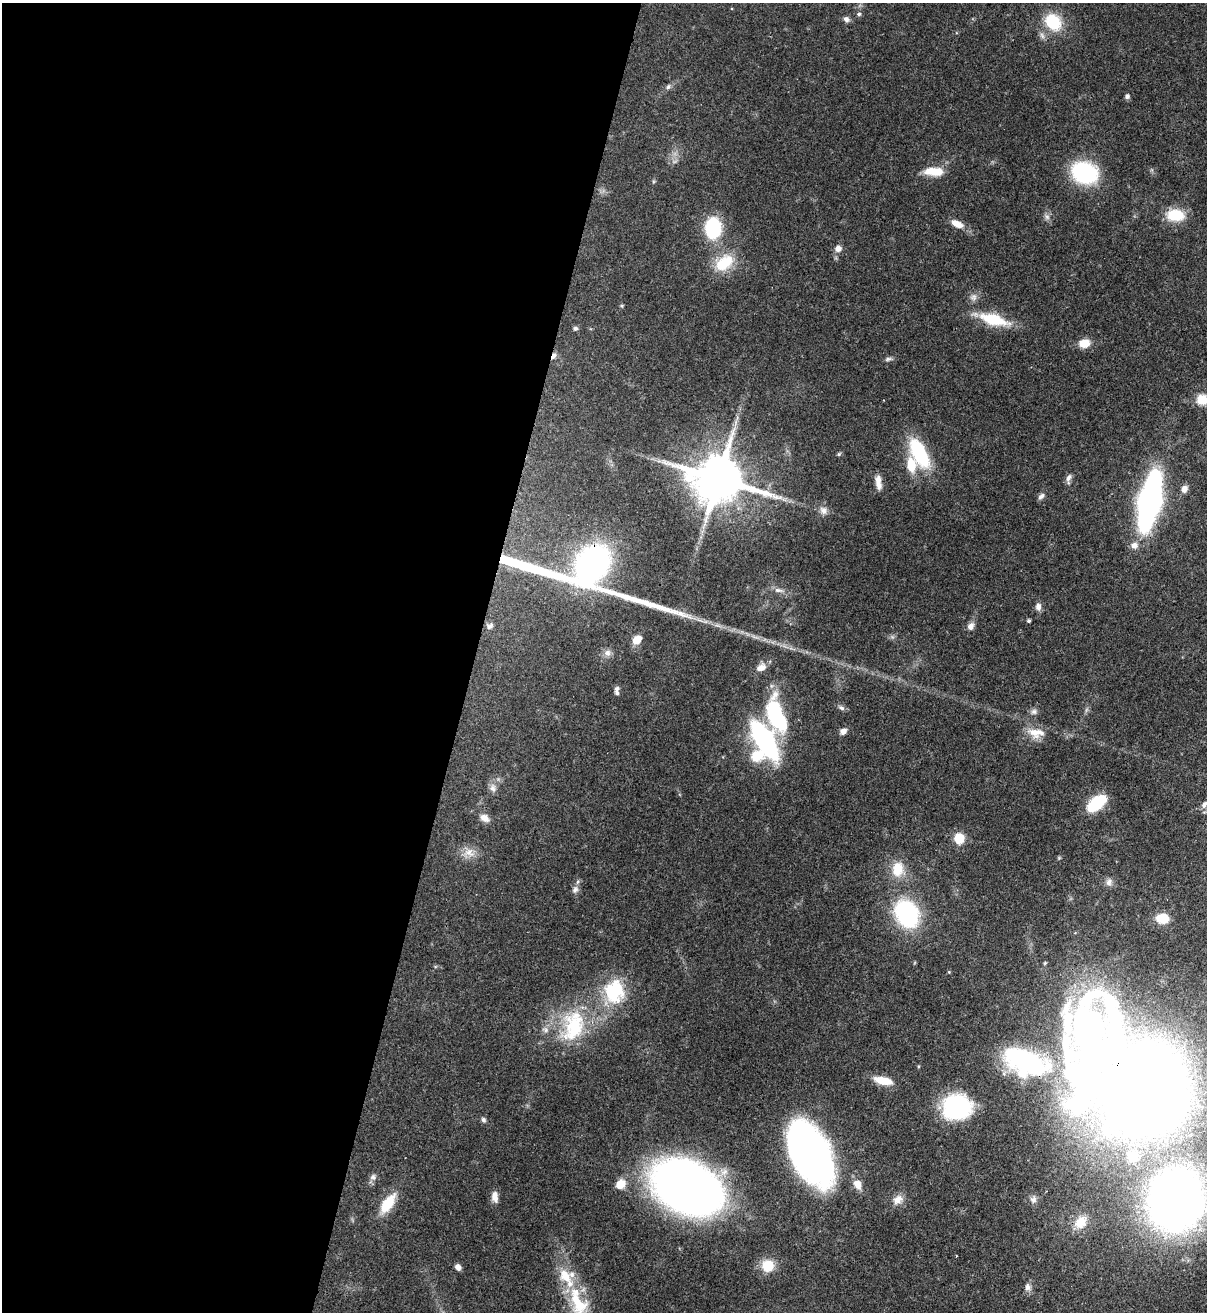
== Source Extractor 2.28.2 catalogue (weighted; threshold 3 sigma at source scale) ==
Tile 5 of 4 x 4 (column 1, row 2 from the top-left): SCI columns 343-1547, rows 2652-3961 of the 5378 x 5302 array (HDU 1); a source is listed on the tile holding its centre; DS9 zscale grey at full resolution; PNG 1209 x 1314 px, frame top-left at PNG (2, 3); no overlay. Shown black and unused: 39% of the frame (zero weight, under 3 of 4 exposures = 7% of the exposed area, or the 3 px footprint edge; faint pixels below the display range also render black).
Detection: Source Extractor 2.28.2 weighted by HDU 2 'WHT'; one run over the whole footprint, this tile lists its part. Background 0.0932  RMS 0.0041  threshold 0.0185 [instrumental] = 3 sigma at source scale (4.5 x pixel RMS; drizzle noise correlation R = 1.50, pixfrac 1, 0.05/0.05 arcsec/px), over >= 5 px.
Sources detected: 92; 2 too faint to see at this stretch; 1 inside a brighter object's white glare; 2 long thin detections or spike segments (spike, bleed or trail) — not listed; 5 inside a brighter listed object's ellipse — not listed separately; the other 82 listed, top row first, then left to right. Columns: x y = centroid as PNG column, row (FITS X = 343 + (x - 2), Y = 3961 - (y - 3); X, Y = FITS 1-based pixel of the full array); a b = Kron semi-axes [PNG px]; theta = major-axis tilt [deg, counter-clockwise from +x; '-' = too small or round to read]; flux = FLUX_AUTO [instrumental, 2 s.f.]
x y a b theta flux
859 14 6 5 - 0.73
846 19 8 7 - 1.5
1053 22 19 15 -51 17
668 87 7 6 - 1.1
1127 96 5 5 - 1.3
933 171 23 10 -3 8.2
1085 173 22 17 -20 46
1175 215 18 12 -3 13
1047 217 9 6 -62 1.5
957 224 15 7 -24 4.6
713 228 15 11 87 36
838 249 8 7 - 2.5
724 263 27 18 40 13
994 319 38 13 -15 16
575 328 6 6 - 0.88
1084 343 10 8 13 6.7
554 356 8 5 64 1.5
888 359 9 5 15 1
1202 400 13 12 - 6.6
919 453 30 13 -62 31
839 454 6 5 - 0.59
1068 478 12 6 69 1.7
719 479 16 13 -14 2400
878 482 18 7 -85 3.4
1184 489 9 8 - 2.2
1041 496 10 6 42 1.5
784 499 7 4 -19 1.1
1150 501 34 12 77 210
823 510 12 10 -63 2.6
1134 545 8 7 - 2.6
592 564 29 22 55 130
778 590 14 6 -9 2.2
1038 607 9 6 -87 2.1
1029 621 4 4 - 0.82
490 626 9 6 41 1.3
970 626 9 7 63 2.3
637 640 9 7 50 5.8
607 653 10 9 - 2.1
761 667 14 9 28 3.4
617 689 7 6 - 1.3
841 708 9 6 -30 1.2
1034 711 8 7 - 1.4
777 717 34 15 -72 44
843 731 7 6 - 2.5
1036 733 26 12 -6 6.3
764 740 34 13 -59 82
757 755 19 15 10 9.6
493 788 13 8 -79 2.4
1096 803 17 9 39 24
1204 804 11 7 57 2.1
485 818 13 9 -33 3.1
959 838 10 10 - 8
469 853 16 12 -27 4.6
898 869 20 15 79 9.2
1109 882 11 7 77 1.8
575 890 11 8 59 1.9
907 914 22 17 -61 60
1162 918 10 8 -1 9.7
614 991 31 27 85 25
573 1026 49 32 74 34
1026 1062 51 26 -19 62
883 1081 21 8 -12 7.6
1147 1089 50 44 77 700
957 1107 29 24 2 44
483 1120 6 5 - 1.1
809 1153 51 28 -64 250
1133 1156 11 11 - 4.3
373 1177 9 7 31 1.5
620 1184 11 9 44 5.6
857 1185 13 9 -66 3.9
687 1187 46 31 -24 400
495 1196 13 7 -83 3.2
1033 1199 10 9 - 1.9
898 1200 15 11 36 3.6
1176 1200 35 31 78 380
388 1203 24 10 55 12
1081 1222 19 15 48 7.1
768 1265 14 13 - 8.3
458 1267 8 6 -48 1.8
565 1276 25 15 -53 11
1028 1287 10 8 -67 2.1
580 1305 24 16 -7 12
Overlapping masked pixels (flux is a lower limit): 4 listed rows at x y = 554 356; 592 564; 1026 1062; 1147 1089
Isophote crosses this tile's border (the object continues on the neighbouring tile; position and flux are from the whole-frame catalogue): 2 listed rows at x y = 1202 400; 1176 1200